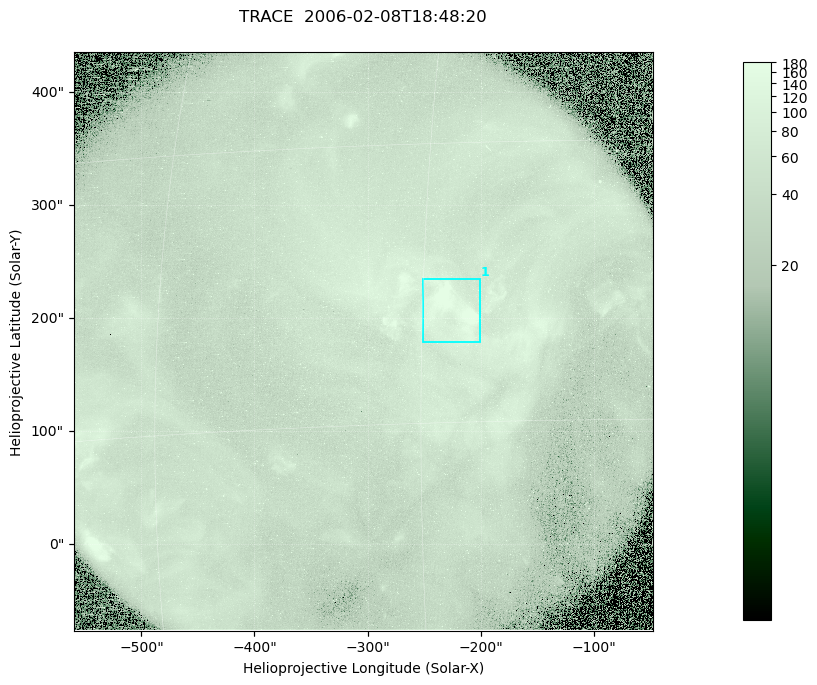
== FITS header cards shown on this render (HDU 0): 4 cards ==
TELESCOP= 'TRACE   '           / Telescope
DATE_OBS= '2006-02-08T18:48:20.000' / Date/Time of Image
CTYPE1  = 'Solar-x '           / Type of Axis1
CTYPE2  = 'Solar-y '           / Type of Axis2

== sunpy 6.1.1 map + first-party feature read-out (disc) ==
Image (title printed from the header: TRACE  2006-02-08T18:48:20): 1024 x 1024 px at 0.5 arcsec/px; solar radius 972 arcsec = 1945 px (partial field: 8.8% of the solar disc is inside the frame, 100% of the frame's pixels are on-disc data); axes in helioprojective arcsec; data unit not stated in the header (colour bar unlabelled)
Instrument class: DISC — disc imager (sunpy class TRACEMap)
Bright regions (active regions / flare kernels): reference = the on-disc median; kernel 9 px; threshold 5 sigma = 84.8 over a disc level ~40.5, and >= 1.15x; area >= 1048 px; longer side >= 12 px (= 6 arcsec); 1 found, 1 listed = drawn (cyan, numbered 1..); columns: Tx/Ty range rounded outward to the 1 arcsec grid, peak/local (2 s.f.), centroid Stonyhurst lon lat
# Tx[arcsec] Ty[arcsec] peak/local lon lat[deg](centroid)
1 -251..-201 179..235 8.9 -13 +6